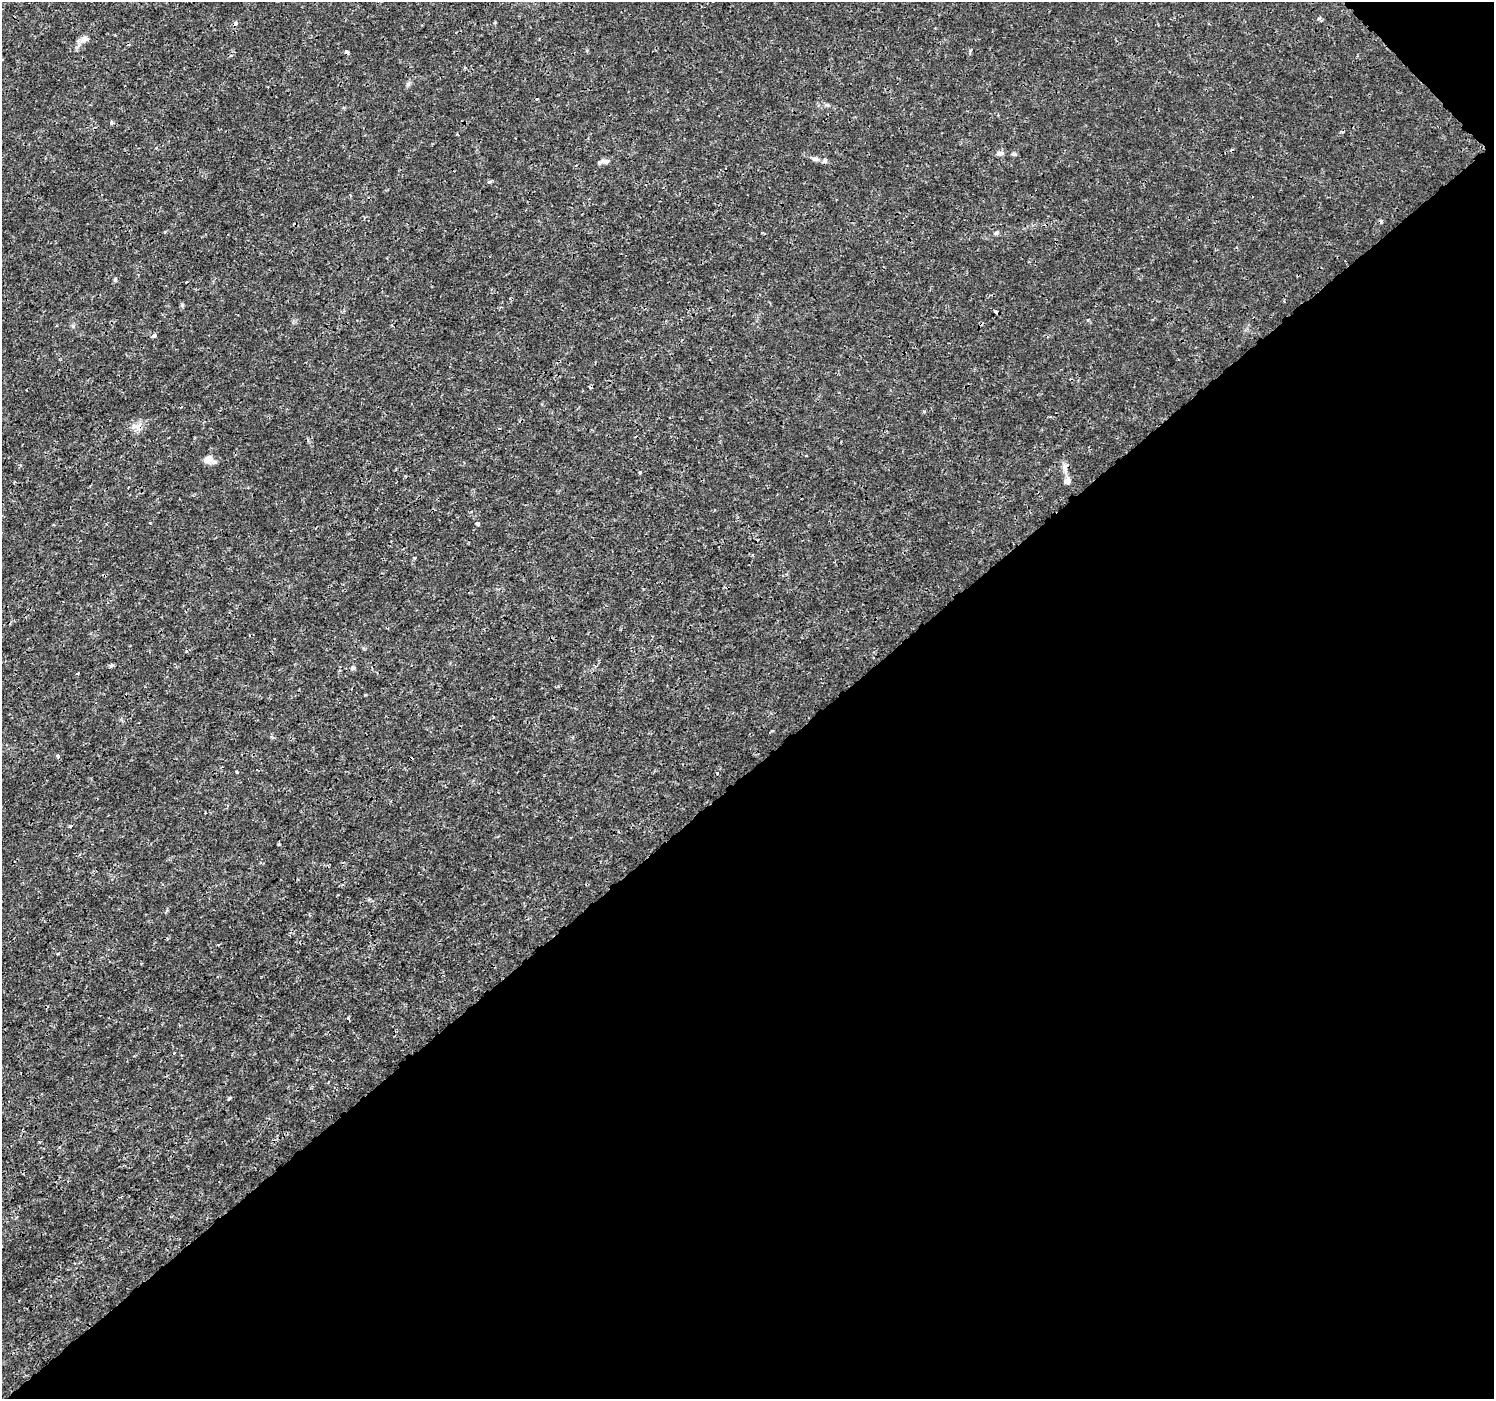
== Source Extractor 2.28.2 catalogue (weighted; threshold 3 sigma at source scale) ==
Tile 12 of 4 x 4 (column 4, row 3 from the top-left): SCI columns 4522-6013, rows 1584-2980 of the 6065 x 6025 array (HDU 1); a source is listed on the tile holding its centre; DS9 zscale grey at full resolution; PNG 1496 x 1401 px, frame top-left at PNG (2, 2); no overlay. Shown black and unused: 46% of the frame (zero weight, under 3 of 4 exposures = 5% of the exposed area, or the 3 px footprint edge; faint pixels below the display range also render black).
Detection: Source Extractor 2.28.2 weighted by HDU 2 'WHT'; one run over the whole footprint, this tile lists its part. Background 0.00109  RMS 8.0e-04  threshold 0.0036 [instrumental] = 3 sigma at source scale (4.5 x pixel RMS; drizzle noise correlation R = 1.50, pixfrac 1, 0.0396/0.0396 arcsec/px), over >= 5 px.
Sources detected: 36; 6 cosmic-ray / hot-pixel residue — not listed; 2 inside a brighter listed object's ellipse — not listed separately; the other 28 listed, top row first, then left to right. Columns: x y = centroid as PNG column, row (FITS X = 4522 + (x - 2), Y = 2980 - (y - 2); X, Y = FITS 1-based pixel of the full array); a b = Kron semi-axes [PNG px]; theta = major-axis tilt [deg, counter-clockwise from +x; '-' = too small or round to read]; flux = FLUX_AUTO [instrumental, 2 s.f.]
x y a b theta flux
1319 18 4 4 - 0.28
235 23 5 4 - 0.4
84 39 10 9 - 0.39
970 50 5 4 - 0.11
347 52 4 3 - 0.22
111 123 4 4 - 0.16
1000 153 11 6 1 0.32
815 159 8 6 -15 0.24
604 162 15 5 7 0.39
489 182 4 3 - 0.19
997 232 8 4 35 0.14
115 279 6 5 - 0.11
182 305 6 5 - 0.12
996 312 4 3 - 0.35
154 335 4 3 - 0.38
135 427 12 4 5 0.38
208 459 9 7 20 0.76
1065 468 18 7 -84 0.52
640 472 3 3 - 0.19
477 523 4 3 - 0.44
111 666 5 4 - 0.19
353 668 6 5 - 0.15
77 673 3 3 - 0.098
58 756 4 4 - 0.15
237 772 3 3 - 0.086
70 826 4 4 - 0.15
279 844 4 3 - 0.076
229 1098 3 3 - 0.32
Overlapping masked pixels (flux is a lower limit): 3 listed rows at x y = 235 23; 347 52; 996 312
Unlisted compact peaks at least as high as the median listed source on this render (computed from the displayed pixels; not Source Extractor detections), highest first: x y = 408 84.